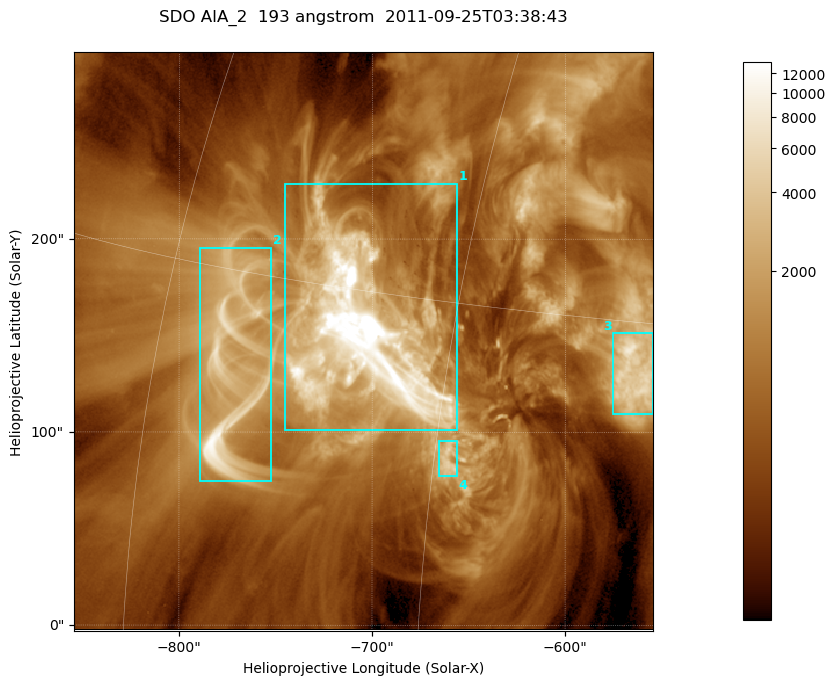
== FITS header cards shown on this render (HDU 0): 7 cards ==
TELESCOP= 'SDO     '           /
INSTRUME= 'AIA_2   '           /
WAVELNTH=                  193 /
WAVEUNIT= 'angstrom'           /
DATE-OBS= '2011-09-25T03:38:43.84' /
CTYPE1  = 'HPLN-TAN'           /
CTYPE2  = 'HPLT-TAN'           /

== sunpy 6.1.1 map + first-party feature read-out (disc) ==
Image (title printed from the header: SDO AIA_2  193 angstrom  2011-09-25T03:38:43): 499 x 499 px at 0.601 arcsec/px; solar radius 957 arcsec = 1592 px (partial field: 3.1% of the solar disc is inside the frame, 100% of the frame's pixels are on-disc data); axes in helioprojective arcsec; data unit not stated in the header (colour bar unlabelled)
Orientation: roll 0.0578 deg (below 1 deg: not rotated)
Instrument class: DISC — disc imager (sunpy class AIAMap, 193 A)
Bright regions (active regions / flare kernels): reference = the on-disc median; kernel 5 px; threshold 5 sigma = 2237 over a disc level ~665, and >= 1.15x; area >= 249 px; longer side >= 6 px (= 3.6 arcsec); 4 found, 4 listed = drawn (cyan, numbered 1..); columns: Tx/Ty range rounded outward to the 2 arcsec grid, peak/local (2 s.f.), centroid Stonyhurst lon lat
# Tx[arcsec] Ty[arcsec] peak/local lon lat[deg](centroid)
1 -746..-656 100..230 82 -49 +14
2 -790..-752 74..196 18 -56 +12
3 -576..-554 110..152 12 -37 +13
4 -666..-656 76..96 6.7 -44 +10